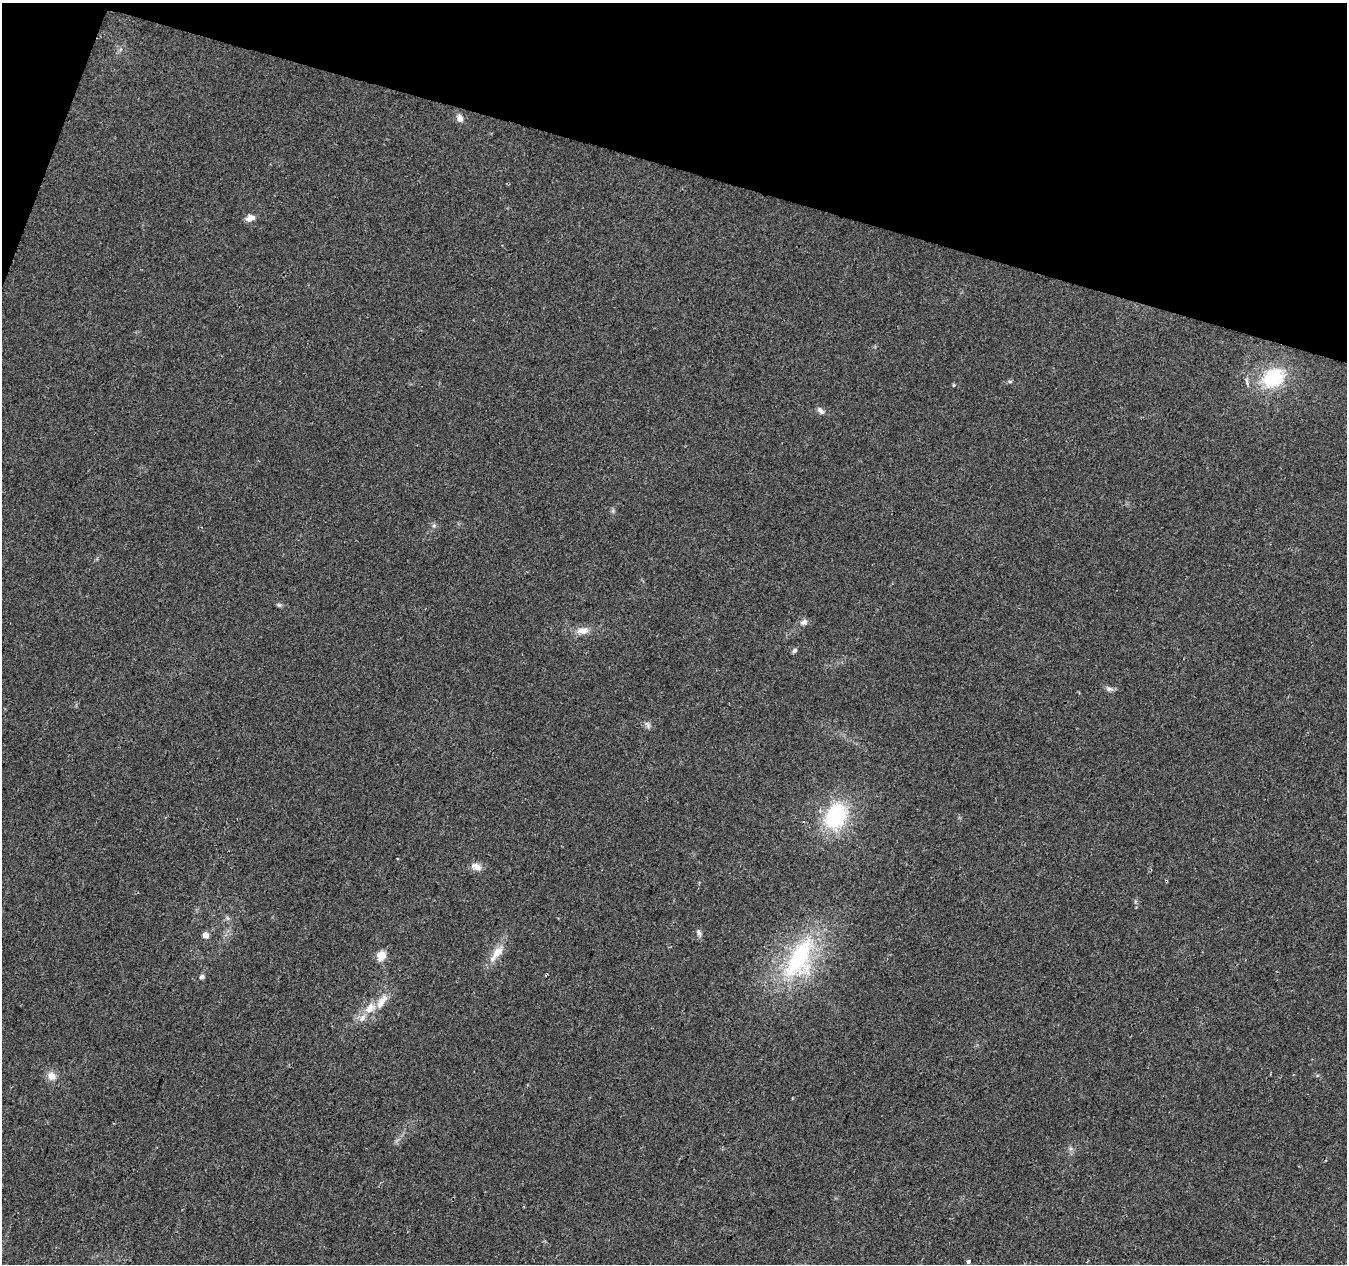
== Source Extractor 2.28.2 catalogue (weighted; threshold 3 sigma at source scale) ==
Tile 2 of 4 x 4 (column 2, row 1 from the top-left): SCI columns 1346-2690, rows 4002-5263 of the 5387 x 5542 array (HDU 1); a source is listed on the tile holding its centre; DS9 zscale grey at full resolution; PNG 1349 x 1266 px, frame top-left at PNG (2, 3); no overlay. Shown black and unused: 14% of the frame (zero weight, under 2 of 3 exposures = <1% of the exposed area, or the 3 px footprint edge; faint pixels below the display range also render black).
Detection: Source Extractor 2.28.2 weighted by HDU 2 'WHT'; one run over the whole footprint, this tile lists its part. Background 0.0422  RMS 0.008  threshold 0.036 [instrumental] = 3 sigma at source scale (4.5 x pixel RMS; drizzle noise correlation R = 1.50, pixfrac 1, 0.0396/0.0396 arcsec/px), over >= 5 px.
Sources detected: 28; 1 cosmic-ray / hot-pixel residue — not listed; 2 inside a brighter listed object's ellipse — not listed separately; the other 25 listed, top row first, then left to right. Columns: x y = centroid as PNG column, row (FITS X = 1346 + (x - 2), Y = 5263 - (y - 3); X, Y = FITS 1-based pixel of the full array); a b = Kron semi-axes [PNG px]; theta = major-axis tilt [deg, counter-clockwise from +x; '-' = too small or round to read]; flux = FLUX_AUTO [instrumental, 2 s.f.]
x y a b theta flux
460 118 11 8 -64 4.4
250 218 12 8 15 5
1273 378 26 20 29 45
1247 382 11 4 -73 2.1
954 385 4 4 - 0.81
821 411 12 6 -45 2.8
434 526 6 5 - 1.7
279 605 6 5 - 1.3
804 622 10 7 26 3.3
583 630 17 10 5 7.4
795 650 7 5 55 1.9
1109 689 11 6 -3 2.7
647 725 11 5 -56 2.3
836 816 26 19 62 70
476 867 14 9 -24 5.3
227 918 7 4 -71 1.4
699 933 10 5 -64 2.3
206 935 5 5 - 7
497 952 18 11 49 11
381 956 11 9 62 9.1
799 959 61 31 65 100
202 976 5 5 - 2.8
370 1008 18 12 44 12
51 1076 12 11 - 6.1
968 1262 3 3 - 3